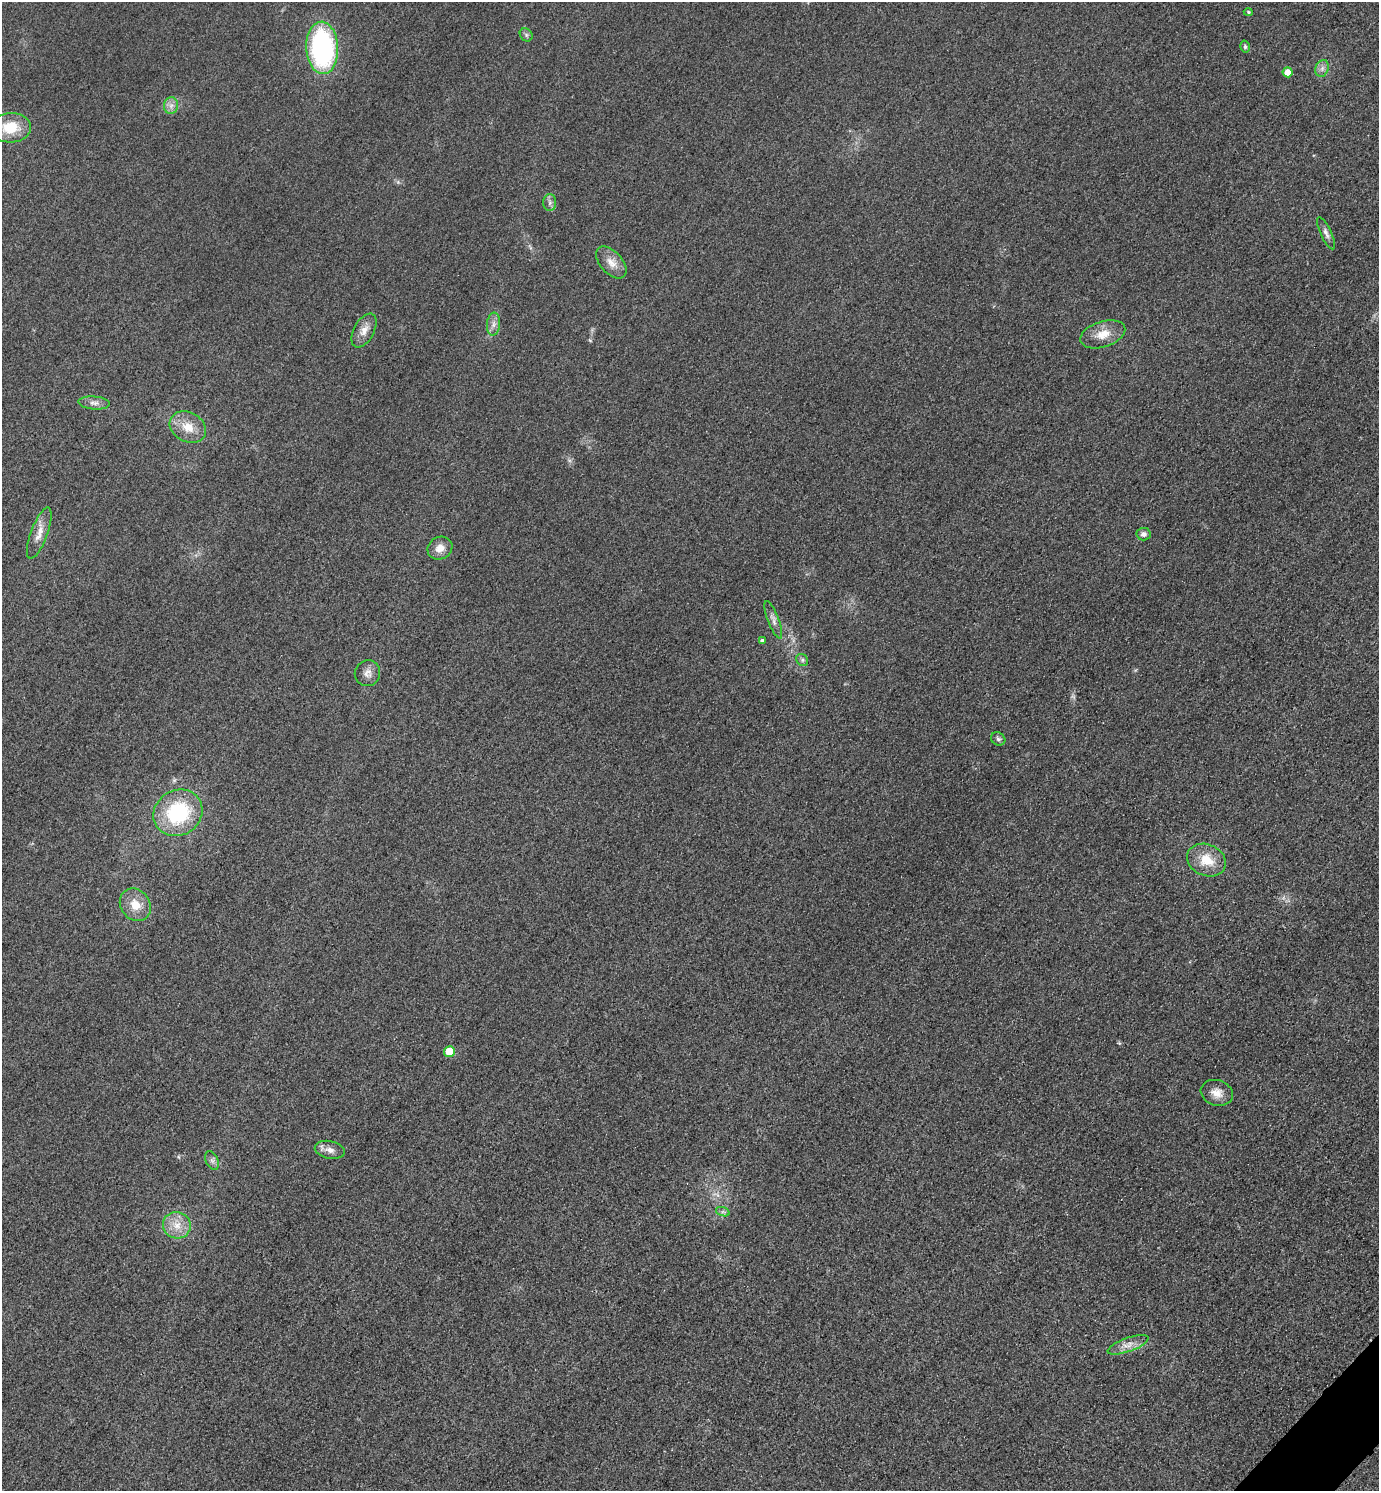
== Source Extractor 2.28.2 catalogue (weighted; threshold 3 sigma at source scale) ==
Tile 6 of 4 x 4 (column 2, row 2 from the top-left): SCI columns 1704-3080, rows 3011-4499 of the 6019 x 6019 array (HDU 1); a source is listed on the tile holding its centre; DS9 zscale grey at full resolution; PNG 1381 x 1493 px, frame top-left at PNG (2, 2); each listed source drawn as its Kron ellipse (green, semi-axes under 4 px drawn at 4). Shown black and unused: <1% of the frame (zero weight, under 3 of 4 exposures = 3% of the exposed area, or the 3 px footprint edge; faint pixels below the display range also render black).
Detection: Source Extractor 2.28.2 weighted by HDU 2 'WHT'; one run over the whole footprint, this tile lists its part. Background 0.0756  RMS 0.017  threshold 0.0773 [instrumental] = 3 sigma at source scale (4.5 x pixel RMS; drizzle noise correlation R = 1.50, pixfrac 1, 0.05/0.05 arcsec/px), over >= 5 px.
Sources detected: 34; all 34 listed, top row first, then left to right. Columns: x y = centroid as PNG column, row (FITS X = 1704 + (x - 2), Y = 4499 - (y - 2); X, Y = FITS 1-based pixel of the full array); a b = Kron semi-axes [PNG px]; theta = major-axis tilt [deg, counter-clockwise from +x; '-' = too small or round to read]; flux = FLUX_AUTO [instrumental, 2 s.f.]
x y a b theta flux
1248 12 4 4 - 2.4
526 35 7 6 - 3.9
1245 47 6 4 -75 3.2
322 48 26 16 -88 300
1322 68 9 6 70 6.9
1288 72 5 5 - 16
171 106 8 7 - 8.3
10 128 20 15 2 46
550 202 8 6 90 5.6
1326 233 17 5 -65 8.5
611 263 19 11 -48 19
493 324 11 6 84 8.8
364 330 18 10 61 16
1103 334 23 13 18 27
94 403 16 6 -4 9.1
188 427 19 14 -29 30
39 533 27 8 70 19
1143 534 7 6 - 7.3
440 548 13 11 29 15
773 620 20 5 -69 9.5
762 641 4 4 - 5.3
802 660 6 5 - 3.7
367 673 13 12 - 12
998 739 7 6 - 4.3
178 813 25 22 32 140
1206 860 20 15 -23 38
135 905 17 14 -52 29
449 1051 5 5 - 42
1217 1093 16 12 -18 19
330 1150 15 8 -12 12
212 1160 10 6 -63 5.6
723 1212 7 4 -18 3.4
177 1225 14 13 - 25
1128 1345 21 7 20 16